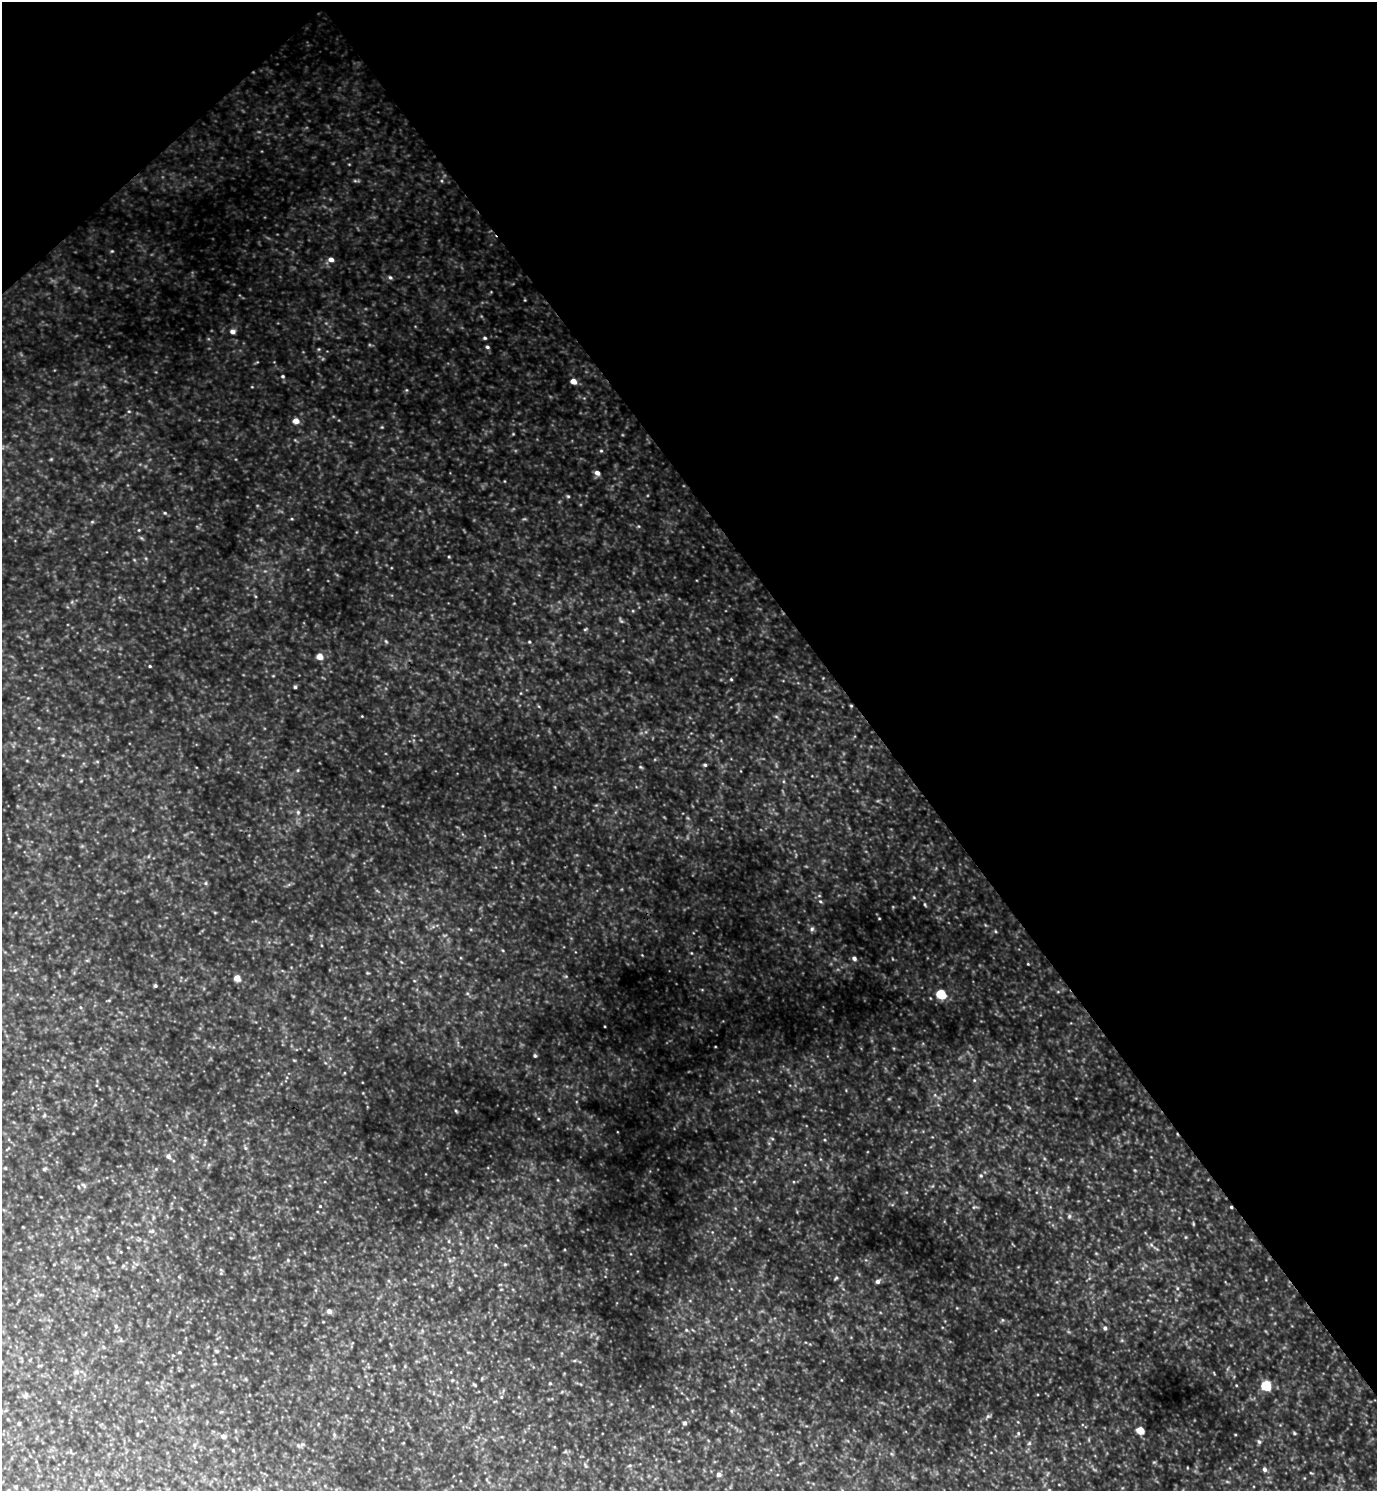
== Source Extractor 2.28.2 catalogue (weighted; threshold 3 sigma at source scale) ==
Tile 3 of 4 x 4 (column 3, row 1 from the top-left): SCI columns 2911-4285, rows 4473-5961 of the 5961 x 5964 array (HDU 1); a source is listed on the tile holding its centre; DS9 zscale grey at full resolution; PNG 1379 x 1493 px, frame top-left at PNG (2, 2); no overlay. Shown black and unused: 38% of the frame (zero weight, under 3 of 4 exposures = <1% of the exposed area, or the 3 px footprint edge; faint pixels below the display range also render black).
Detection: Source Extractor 2.28.2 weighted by HDU 2 'WHT'; one run over the whole footprint, this tile lists its part. Background 0.966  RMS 0.096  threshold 0.433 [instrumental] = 3 sigma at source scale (4.5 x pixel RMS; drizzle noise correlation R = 1.50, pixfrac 1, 0.05/0.05 arcsec/px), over >= 5 px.
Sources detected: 34; all 34 listed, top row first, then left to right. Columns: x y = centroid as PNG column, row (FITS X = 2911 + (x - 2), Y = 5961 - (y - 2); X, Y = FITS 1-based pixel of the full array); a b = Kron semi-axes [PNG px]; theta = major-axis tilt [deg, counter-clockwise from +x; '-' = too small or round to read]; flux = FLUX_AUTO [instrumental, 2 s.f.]
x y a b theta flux
331 259 5 4 - 34
390 277 5 4 - 12
233 331 5 5 - 27
485 338 4 3 - 8.9
487 347 5 4 - 12
283 376 4 4 - 8.9
573 381 5 4 - 66
296 421 5 5 - 59
597 473 6 5 - 32
320 657 5 4 - 86
295 687 4 4 - 10
705 765 4 4 - 10
812 929 6 5 - 16
854 958 5 4 - 19
237 978 5 4 - 80
155 986 5 4 - 11
941 994 5 5 - 430
535 1055 5 4 - 11
168 1156 6 5 - 23
320 1206 3 3 - 6
1231 1207 3 3 - 8.3
878 1281 5 5 - 20
329 1311 4 4 - 37
116 1326 5 3 - 9.8
1105 1328 4 4 - 18
550 1383 4 3 - 6.9
1266 1386 5 5 - 540
19 1423 4 3 - 14
685 1423 5 5 - 18
1140 1430 5 4 - 180
223 1436 5 4 - 33
1259 1442 6 3 -20 10
1265 1469 5 5 - 22
719 1474 5 5 - 25
Overlapping masked pixels (flux is a lower limit): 1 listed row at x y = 1231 1207